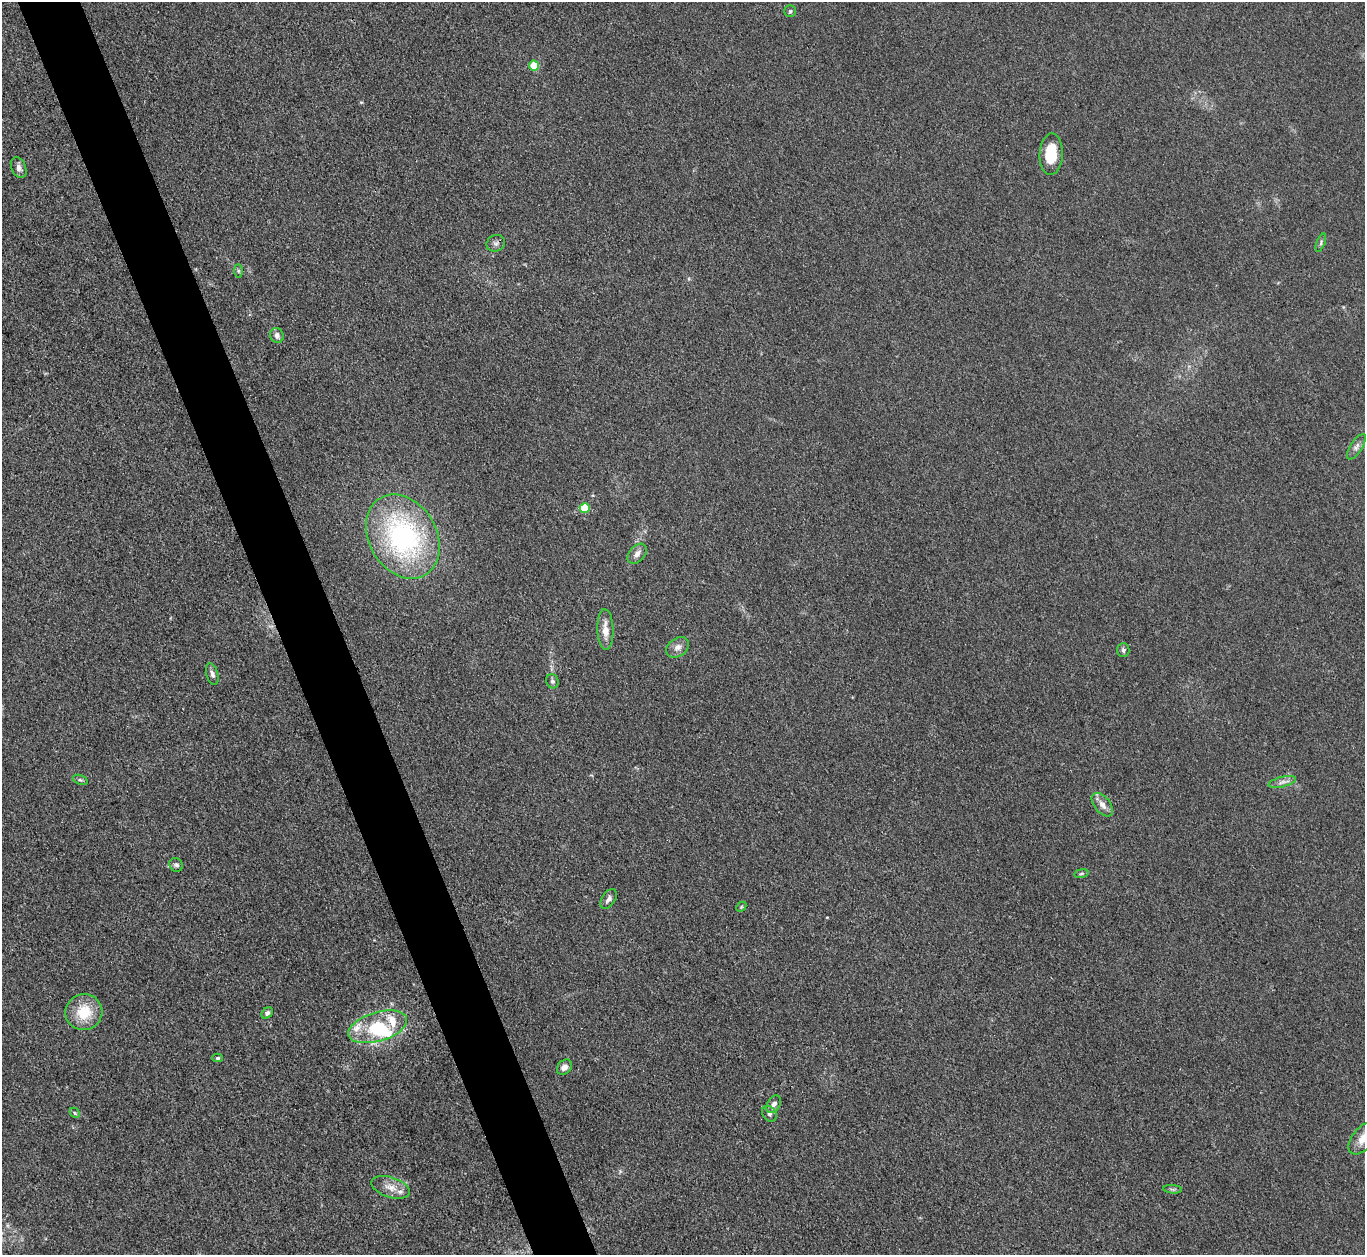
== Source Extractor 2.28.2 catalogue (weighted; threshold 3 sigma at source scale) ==
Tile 11 of 4 x 4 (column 3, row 3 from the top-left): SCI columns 2728-4090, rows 1403-2655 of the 5454 x 5440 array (HDU 1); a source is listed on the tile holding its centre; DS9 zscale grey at full resolution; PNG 1367 x 1257 px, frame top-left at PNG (2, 2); each listed source drawn as its Kron ellipse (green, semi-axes under 4 px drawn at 4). Shown black and unused: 5% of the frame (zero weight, under 3 of 4 exposures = <1% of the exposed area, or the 3 px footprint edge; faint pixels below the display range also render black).
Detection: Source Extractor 2.28.2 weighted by HDU 2 'WHT'; one run over the whole footprint, this tile lists its part. Background 0.0587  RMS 0.0052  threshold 0.0233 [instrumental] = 3 sigma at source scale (4.5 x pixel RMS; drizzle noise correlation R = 1.50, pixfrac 1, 0.05/0.05 arcsec/px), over >= 5 px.
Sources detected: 40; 5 inside a brighter listed object's ellipse — not listed separately; the other 35 listed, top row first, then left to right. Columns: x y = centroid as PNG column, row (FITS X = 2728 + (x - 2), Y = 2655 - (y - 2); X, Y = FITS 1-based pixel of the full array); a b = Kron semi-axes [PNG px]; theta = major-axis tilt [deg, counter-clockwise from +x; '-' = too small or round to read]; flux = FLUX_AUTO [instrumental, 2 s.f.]
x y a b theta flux
790 11 6 5 - 0.96
534 66 5 5 - 17
1051 154 21 11 88 16
19 168 11 7 -67 2.4
496 243 10 8 24 1.8
1321 243 9 3 69 0.98
238 271 7 4 -89 0.85
277 335 8 6 -62 2.5
1356 447 15 6 57 2.3
585 508 5 5 - 19
403 536 44 34 -59 100
637 554 12 7 48 2.9
605 629 20 8 -88 5.8
678 647 12 9 35 3.2
1123 650 7 6 - 1.4
212 674 11 6 -73 1.9
552 681 7 6 - 1.3
80 780 8 4 -19 1.1
1282 782 14 5 14 2.3
1102 805 13 8 -50 3.6
176 865 7 6 - 1.3
1081 873 7 3 9 0.72
609 899 11 6 56 2.3
741 907 6 4 46 0.62
84 1012 18 18 - 16
267 1013 6 5 - 1.5
378 1027 30 14 17 23
218 1058 5 4 - 0.85
564 1067 8 6 47 3
774 1104 10 6 59 2.7
75 1113 6 4 -46 0.71
769 1114 8 6 -51 1.6
1363 1138 19 10 50 7
391 1187 20 10 -18 5.7
1173 1189 9 3 -5 1
Isophote crosses this tile's border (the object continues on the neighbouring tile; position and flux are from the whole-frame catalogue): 1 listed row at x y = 1363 1138